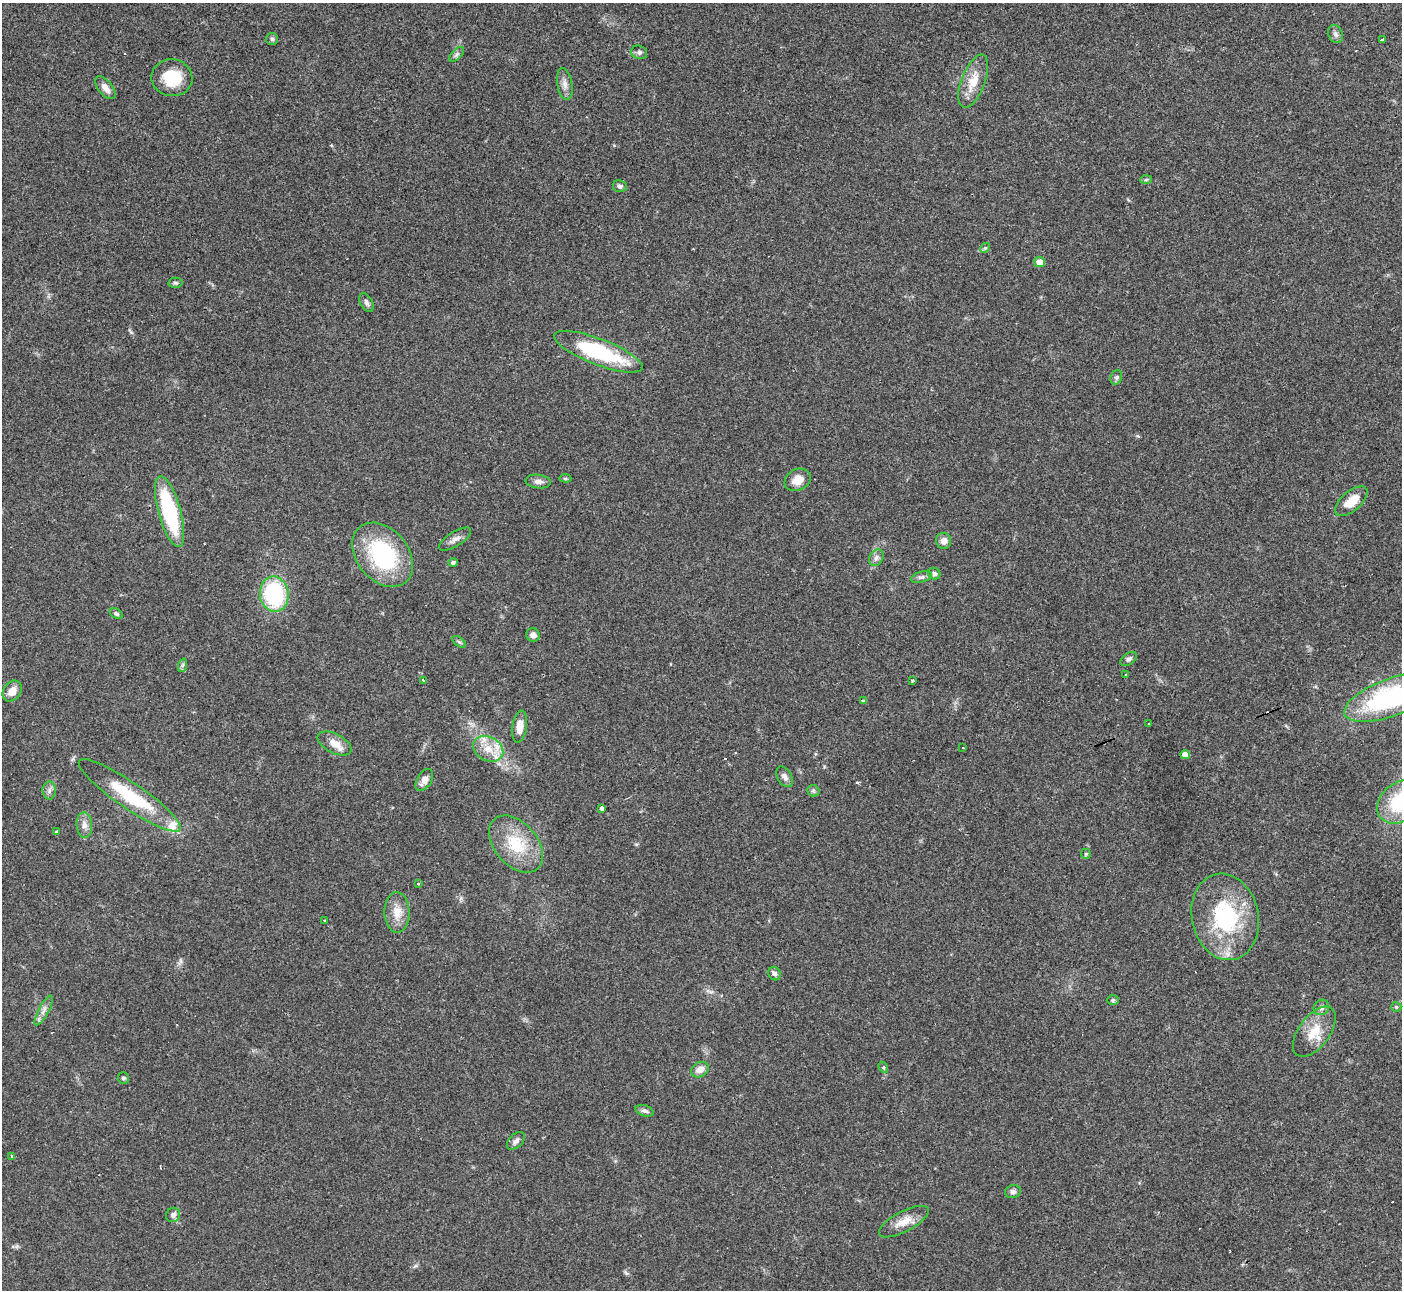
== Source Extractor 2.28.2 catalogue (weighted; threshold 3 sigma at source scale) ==
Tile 10 of 4 x 4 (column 2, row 3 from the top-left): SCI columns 1402-2801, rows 1440-2727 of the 5600 x 5588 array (HDU 1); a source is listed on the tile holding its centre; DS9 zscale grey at full resolution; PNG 1404 x 1292 px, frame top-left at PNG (2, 3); each listed source drawn as its Kron ellipse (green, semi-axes under 4 px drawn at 4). Shown black and unused: <1% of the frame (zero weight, under 3 of 4 exposures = <1% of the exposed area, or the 3 px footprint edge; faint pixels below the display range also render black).
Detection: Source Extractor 2.28.2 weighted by HDU 2 'WHT'; one run over the whole footprint, this tile lists its part. Background 0.0513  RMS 0.0052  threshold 0.0234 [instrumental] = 3 sigma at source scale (4.5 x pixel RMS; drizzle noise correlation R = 1.50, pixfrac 1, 0.05/0.05 arcsec/px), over >= 5 px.
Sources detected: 86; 6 cosmic-ray / hot-pixel residue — neither listed nor drawn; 3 inside a brighter listed object's ellipse — not listed separately; the other 77 listed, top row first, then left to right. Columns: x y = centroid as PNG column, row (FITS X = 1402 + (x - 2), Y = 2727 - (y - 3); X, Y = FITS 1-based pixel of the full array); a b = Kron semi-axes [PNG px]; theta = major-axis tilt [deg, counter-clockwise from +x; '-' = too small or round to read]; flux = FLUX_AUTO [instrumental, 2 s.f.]
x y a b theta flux
1336 34 9 7 -67 1.9
272 39 6 6 - 1.1
1382 40 4 3 - 23
639 52 8 6 -23 1.5
457 54 9 5 45 1.3
172 78 20 18 -10 18
973 81 28 11 69 11
565 84 16 7 -79 3.3
105 88 13 7 -50 4.1
1146 180 6 4 3 0.74
620 186 7 6 - 1.6
985 248 5 4 - 0.75
1040 262 5 5 - 5.5
176 283 7 5 -2 0.95
367 303 10 6 -59 1.7
598 352 47 13 -21 50
1116 377 7 5 69 1.2
565 478 6 4 -6 0.75
798 480 14 10 28 6.6
538 481 13 6 -6 2.6
1351 501 20 9 41 10
170 512 36 11 -75 50
455 539 18 7 32 3.1
943 541 8 7 - 3.7
383 555 36 25 -50 54
876 558 9 6 59 2
453 562 4 4 - 1.4
934 574 6 5 - 1.7
921 577 11 5 15 1.6
274 594 18 14 -81 51
116 614 7 4 -30 1
533 635 7 6 - 2.6
459 642 8 4 -36 0.96
1129 659 9 6 32 1.6
183 665 7 4 70 0.92
1126 674 3 2 - 0.6
423 680 4 2 - 0.4
913 681 3 3 - 2.4
12 691 11 8 52 4.9
1391 697 49 18 20 86
864 701 3 3 - 3.9
1149 724 3 3 - 1.3
520 727 16 7 83 5.5
335 743 18 9 -27 6.2
963 748 3 2 - 0.31
488 749 16 12 -28 8.4
1185 755 5 4 - 5.3
784 777 11 7 -59 2.5
424 780 12 7 59 3.8
49 791 9 6 89 1.9
813 791 6 5 - 1
130 795 61 13 -34 34
1401 802 26 19 36 37
602 808 4 3 - 11
84 825 13 8 -85 3.5
57 831 3 3 - 0.55
516 844 33 21 -50 21
1086 854 5 5 - 0.56
418 883 3 3 - 0.83
397 912 20 12 -88 7.5
1225 917 43 33 -78 51
325 921 3 2 - 1
774 974 7 5 -61 1.6
1113 1000 6 5 - 0.87
1321 1007 8 7 - 1.9
1396 1007 5 5 - 0.88
44 1010 16 5 62 2.9
1314 1032 29 15 53 12
883 1067 6 4 -59 0.66
700 1070 9 7 31 4.5
123 1078 6 5 - 1.3
645 1111 9 5 -17 1.6
516 1141 11 7 43 2.3
12 1156 4 3 - 1.8
1013 1192 8 6 14 1.5
173 1215 7 6 - 2.1
904 1222 27 10 28 7.2
Isophote crosses this tile's border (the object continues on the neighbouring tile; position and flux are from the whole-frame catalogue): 2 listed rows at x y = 1391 697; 1401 802